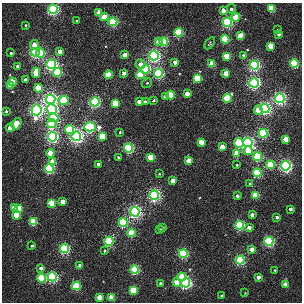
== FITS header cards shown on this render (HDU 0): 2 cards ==
NAXIS1  =                  300 / NUMBER OF ELEMENTS ALONG THIS AXIS
NAXIS2  =                  300 / NUMBER OF ELEMENTS ALONG THIS AXIS

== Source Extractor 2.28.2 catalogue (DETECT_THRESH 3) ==
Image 300 x 300 px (HDU 0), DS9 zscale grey, 1 PNG px = 1 image px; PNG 304 x 304 px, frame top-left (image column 1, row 300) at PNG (2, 3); each listed source drawn as its Kron ellipse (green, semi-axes under 4 px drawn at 4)
Background 0.96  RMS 1.5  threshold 4.6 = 3 sigma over >= 5 px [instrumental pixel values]
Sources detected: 147; all 147 listed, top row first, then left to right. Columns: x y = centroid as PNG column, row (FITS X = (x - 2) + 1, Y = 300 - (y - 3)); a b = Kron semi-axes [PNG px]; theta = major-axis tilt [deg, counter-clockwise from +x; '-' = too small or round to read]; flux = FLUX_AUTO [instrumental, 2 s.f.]
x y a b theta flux
53 9 4 4 - 36000
231 9 4 4 - 310
271 9 4 4 - 6000
223 11 4 4 - 1200
99 13 4 4 - 2200
104 17 4 4 - 3100
236 17 4 4 - 4400
77 21 3 3 - 260
113 22 4 4 - 16000
227 22 4 4 - 27000
26 25 3 3 - 120
278 30 2 2 - 83
179 32 4 4 - 11000
279 34 3 3 - 290
240 35 4 4 - 2400
225 39 4 4 - 9400
158 41 4 4 - 1200
164 42 4 4 - 13000
210 43 7 4 58 140
34 45 5 4 - 1800
271 46 4 4 - 3800
60 51 4 4 - 1200
35 52 4 4 - 34000
11 53 3 3 - 140
41 53 4 4 - 8700
125 55 4 4 - 1900
154 56 4 4 - 46000
227 56 4 4 - 5800
244 56 4 4 - 700
175 62 3 3 - 690
294 63 4 4 - 12000
51 64 4 4 - 41000
141 64 5 5 - 810
212 64 4 4 - 3800
254 65 4 4 - 34000
18 66 3 3 - 430
145 69 5 4 - 12000
57 72 4 4 - 14000
36 73 5 4 - 3300
124 73 4 3 - 840
158 73 4 4 - 24000
226 73 4 4 - 1500
108 75 4 4 - 5300
140 75 4 4 - 8000
197 78 4 4 - 7800
25 80 4 4 - 650
13 82 4 4 - 3600
147 83 5 4 - 140
254 83 4 4 - 37000
10 85 3 3 - 2200
38 88 4 4 - 7100
187 94 4 4 - 1400
171 95 4 4 - 5200
165 97 4 3 - 870
227 98 4 4 - 11000
280 98 4 4 - 45000
50 99 5 4 - 53000
63 100 5 4 - 8400
154 100 3 3 - 220
95 102 4 4 - 29000
139 102 4 4 - 890
145 102 3 3 - 240
115 103 4 4 - 5900
52 109 5 5 - 37000
265 109 4 4 - 43000
36 110 5 5 - 55000
258 110 4 4 - 4200
6 111 3 3 - 160
54 118 5 4 - 5100
16 124 6 4 57 4400
52 124 4 4 - 18000
90 127 5 4 - 33000
10 128 4 4 - 2200
70 129 4 4 - 8400
120 132 3 3 - 100
263 133 4 4 - 22000
76 136 5 4 - 57000
102 136 4 4 - 5000
52 137 5 4 - 39000
286 139 4 4 - 2000
201 142 4 4 - 2400
239 143 5 4 - 15000
248 143 5 4 - 36000
222 147 4 4 - 2400
129 148 4 4 - 23000
248 151 5 4 - 2500
50 153 4 4 - 3200
236 153 4 4 - 1900
118 157 4 4 - 100
151 157 4 4 - 5300
258 157 4 4 - 14000
53 161 4 4 - 2400
189 161 4 4 - 2800
98 164 3 3 - 520
237 165 3 3 - 130
270 165 4 4 - 7100
286 166 4 4 - 44000
49 168 4 4 - 20000
257 173 4 4 - 14000
159 174 2 2 - 88
173 181 4 4 - 1500
249 183 4 3 - 100
154 195 4 4 - 43000
256 195 4 4 - 4900
237 196 3 3 - 350
63 202 4 4 - 1700
52 203 4 4 - 5900
14 208 4 3 - 1800
18 208 4 4 - 5400
290 209 3 3 - 420
135 212 4 4 - 51000
16 215 4 4 - 3900
252 215 4 3 - 500
277 217 3 3 - 230
33 221 4 4 - 8000
123 223 4 4 - 17000
240 225 4 4 - 18000
163 227 3 3 - 190
249 227 4 3 - 570
159 230 4 3 - 220
131 233 4 4 - 5800
109 241 4 4 - 18000
269 241 4 4 - 24000
32 246 3 3 - 220
65 249 4 4 - 27000
252 249 4 4 - 1000
105 251 4 4 - 170
183 253 4 4 - 19000
240 260 4 4 - 21000
80 266 4 3 - 900
41 268 4 4 - 450
135 270 4 4 - 14000
275 270 3 3 - 130
52 277 4 4 - 25000
182 277 4 4 - 4900
258 277 4 3 - 590
42 278 4 4 - 11000
177 282 4 4 - 2700
186 283 4 4 - 36000
160 284 3 3 - 320
285 284 4 4 - 1500
76 286 4 4 - 11000
133 291 4 4 - 8800
245 293 3 3 - 77
222 296 3 3 - 280
99 297 4 4 - 2000
112 298 4 4 - 3200